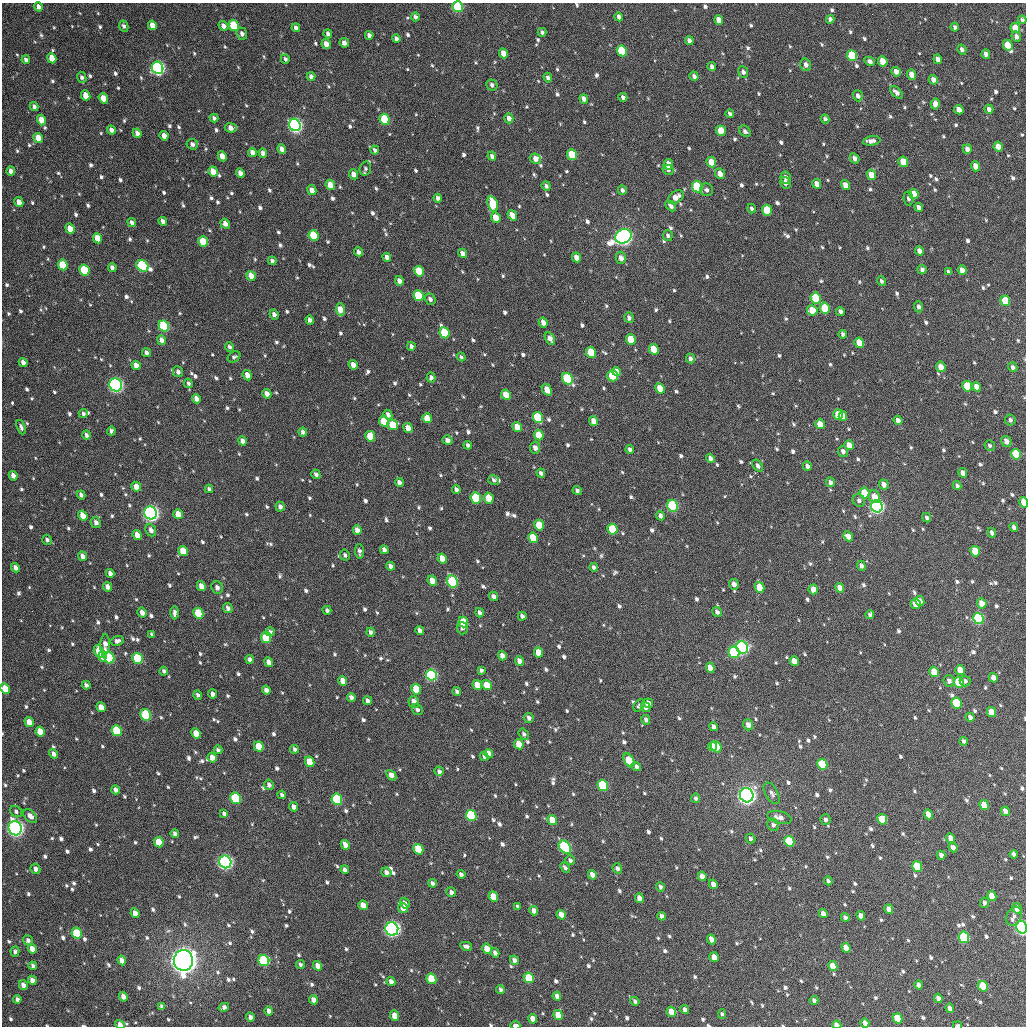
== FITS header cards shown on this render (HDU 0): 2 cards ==
NAXIS1  =                 1024
NAXIS2  =                 1024

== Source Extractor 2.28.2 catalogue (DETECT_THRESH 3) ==
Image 1024 x 1024 px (HDU 0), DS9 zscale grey, 1 PNG px = 1 image px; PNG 1028 x 1028 px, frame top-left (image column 1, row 1024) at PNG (2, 3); each listed source drawn as its Kron ellipse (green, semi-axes under 4 px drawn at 4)
Background 804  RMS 29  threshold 88.5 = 3 sigma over >= 5 px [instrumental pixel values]
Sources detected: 1031; of the 1031, the 500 brightest by FLUX_AUTO listed and drawn (531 fainter detections omitted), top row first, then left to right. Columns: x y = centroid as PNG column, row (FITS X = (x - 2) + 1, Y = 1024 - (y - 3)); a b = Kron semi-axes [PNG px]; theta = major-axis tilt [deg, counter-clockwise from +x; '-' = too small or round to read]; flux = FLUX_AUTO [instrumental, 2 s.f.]
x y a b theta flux
38 7 5 3 - 8.4e+03
458 7 5 5 - 1.3e+05
415 17 4 4 - 6.0e+03
619 17 4 4 - 8.6e+03
830 19 4 4 - 8.0e+03
719 20 5 4 - 2.1e+04
1022 20 4 3 - 5.3e+03
152 25 5 4 - 2.1e+04
234 25 5 5 - 1.1e+05
124 26 6 4 -63 5.4e+03
223 26 5 4 - 1.1e+04
955 27 4 4 - 6.1e+03
296 28 4 4 - 8.4e+03
1015 28 5 4 - 3.2e+04
542 32 4 4 - 5.7e+03
242 34 6 5 - 8.2e+03
328 34 4 4 - 8.0e+03
369 35 4 4 - 8.7e+03
1016 36 5 5 - 8.8e+03
396 39 4 4 - 7.7e+03
689 40 4 4 - 8.6e+03
344 43 5 4 - 1.0e+04
326 44 5 4 - 1.6e+04
1008 45 5 4 - 4.5e+04
962 50 5 4 - 7.9e+03
622 51 5 5 - 1.4e+05
503 53 5 4 - 2.1e+04
986 54 5 4 - 1.2e+04
852 56 5 5 - 1.4e+05
52 58 5 4 - 3.3e+04
285 59 5 4 - 5.1e+03
938 59 5 4 - 1.1e+04
26 60 4 4 - 6.6e+03
869 61 5 4 - 7.3e+03
883 61 5 4 - 3.1e+04
806 65 6 5 - 9.3e+03
712 67 4 4 - 6.9e+03
158 68 6 5 - 9.2e+05
743 72 6 5 - 8.3e+03
896 72 5 4 - 1.3e+04
912 75 5 4 - 2.4e+04
311 76 4 3 - 7.1e+03
694 76 5 4 - 7.7e+03
82 77 5 4 - 6.1e+03
548 78 5 4 - 6.3e+03
933 80 5 4 - 1.3e+04
492 85 6 5 - 6.3e+03
896 92 8 4 -43 1.0e+04
86 95 5 4 - 2.6e+04
858 96 6 5 - 8.3e+03
623 97 4 4 - 7.1e+03
103 98 5 4 - 3.0e+04
584 99 5 4 - 1.1e+04
935 104 6 4 84 1.1e+04
34 106 4 4 - 6.9e+03
989 109 4 4 - 7.9e+03
959 110 5 4 - 1.8e+04
730 114 4 3 - 6.4e+03
214 118 4 4 - 6.6e+03
509 118 5 4 - 1.0e+04
385 119 5 5 - 1.0e+05
825 119 4 4 - 5.8e+03
41 120 5 4 - 2.5e+04
295 125 6 5 - 8.1e+05
231 128 6 4 -7 1.2e+04
112 130 4 4 - 1.0e+04
721 131 5 4 - 5.0e+04
745 131 6 5 - 5.6e+03
137 133 5 4 - 1.1e+04
164 136 5 4 - 1.4e+04
38 138 5 4 - 2.8e+04
872 141 8 4 9 1.0e+04
192 144 6 5 - 8.2e+03
998 147 5 4 - 1.9e+04
282 149 5 4 - 9.4e+03
967 149 5 4 - 1.2e+04
375 150 4 3 - 5.6e+03
252 152 4 4 - 1.1e+04
263 153 4 4 - 9.1e+03
572 155 5 5 - 7.8e+04
222 156 5 4 - 2.0e+04
492 156 4 4 - 7.5e+03
855 158 5 4 - 9.3e+03
535 159 6 5 - 1.4e+04
711 162 5 4 - 3.0e+04
903 162 5 4 - 4.5e+04
668 164 5 4 - 2.7e+04
975 166 5 4 - 1.9e+04
365 169 7 5 73 5.4e+03
668 170 6 4 -28 7.6e+03
11 171 4 4 - 1.0e+04
213 171 5 4 - 2.6e+04
240 173 4 4 - 1.0e+04
354 174 5 4 - 1.4e+04
720 174 5 4 - 1.5e+04
871 175 5 4 - 3.0e+04
786 177 6 5 - 9.1e+03
785 183 6 5 - 1.1e+04
817 184 5 4 - 1.8e+04
330 185 5 4 - 2.8e+04
845 185 5 4 - 1.9e+04
546 186 5 4 - 5.8e+03
697 187 6 5 - 1.3e+05
312 190 5 4 - 1.3e+04
622 190 5 4 - 6.3e+03
706 190 6 6 - 6.3e+03
914 194 5 4 - 3.2e+04
676 197 8 6 32 2.0e+04
438 198 4 4 - 7.7e+03
908 199 7 5 -81 5.0e+03
19 202 5 4 - 2.0e+04
493 204 8 5 -73 9.5e+04
671 206 6 4 -46 7.5e+03
919 207 4 4 - 8.6e+03
752 209 5 4 - 5.3e+03
767 210 5 5 - 8.8e+04
512 215 5 4 - 2.4e+04
496 218 5 4 - 3.5e+04
163 221 4 4 - 1.0e+04
132 222 4 4 - 7.9e+03
225 224 5 4 - 1.2e+04
70 229 5 4 - 2.7e+04
314 235 5 5 - 9.4e+04
668 235 5 4 - 6.0e+03
624 236 8 7 - 1.1e+06
98 238 5 4 - 3.0e+04
203 241 5 4 - 6.7e+04
919 251 5 4 - 1.2e+04
358 252 4 4 - 1.0e+04
462 253 5 4 - 1.1e+04
387 257 4 4 - 9.3e+03
576 257 5 4 - 1.4e+04
621 258 6 5 - 1.1e+04
272 261 4 4 - 6.4e+03
63 265 5 4 - 7.3e+04
142 266 6 5 - 3.2e+05
112 267 4 4 - 7.3e+03
922 269 4 4 - 6.4e+03
84 270 5 5 - 1.5e+05
962 270 5 4 - 1.3e+04
419 271 5 5 - 8.1e+04
948 272 4 3 - 5.6e+03
251 276 5 4 - 2.0e+04
399 281 4 4 - 1.3e+04
881 281 5 4 - 5.6e+03
419 296 5 5 - 1.3e+05
816 298 5 5 - 1.1e+05
430 299 6 5 - 6.9e+03
1005 301 5 5 - 7.6e+04
919 307 5 4 - 6.7e+03
825 308 5 5 - 8.1e+04
340 310 6 4 -85 2.6e+04
812 310 5 5 - 4.1e+04
840 311 4 3 - 6.7e+03
274 315 5 4 - 7.6e+03
629 318 5 4 - 7.6e+03
310 320 4 4 - 7.1e+03
543 322 5 4 - 1.3e+04
164 326 6 5 - 2.5e+05
444 333 5 5 - 1.0e+05
843 334 4 3 - 5.4e+03
550 338 7 4 -61 1.4e+04
631 339 5 5 - 5.1e+04
162 340 5 4 - 1.2e+04
859 343 5 4 - 4.3e+04
411 346 4 4 - 6.1e+03
229 347 5 4 - 5.0e+03
654 349 5 4 - 5.4e+04
591 352 5 4 - 6.3e+04
146 353 4 3 - 6.9e+03
234 357 7 5 32 5.3e+03
461 357 4 4 - 5.0e+03
690 358 5 4 - 6.6e+03
23 363 5 4 - 1.0e+04
136 365 5 4 - 1.6e+04
353 365 5 4 - 1.4e+04
941 367 5 4 - 2.2e+04
1013 367 5 4 - 5.8e+03
178 372 5 5 - 8.4e+03
617 372 4 4 - 1.3e+04
247 375 5 4 - 1.6e+04
612 376 6 5 - 1.5e+05
431 378 5 4 - 6.6e+03
567 379 6 5 - 2.0e+05
188 383 5 4 - 5.3e+03
116 385 6 6 - 3.8e+05
967 386 5 5 - 9.9e+04
976 387 5 4 - 1.6e+04
660 388 5 4 - 4.0e+04
547 390 6 4 -55 2.7e+04
267 394 5 4 - 1.3e+04
506 395 5 4 - 4.4e+04
196 399 5 4 - 1.2e+04
83 414 4 4 - 5.1e+03
388 415 5 4 - 8.1e+03
838 415 5 5 - 4.3e+04
843 416 5 4 - 2.1e+04
538 417 6 5 - 1.2e+05
427 418 5 4 - 3.3e+04
898 420 5 4 - 1.0e+04
1010 420 6 5 - 6.1e+03
384 421 5 4 - 4.6e+04
594 421 5 4 - 2.2e+04
820 424 5 4 - 2.9e+04
393 425 5 5 - 5.7e+04
21 427 7 3 -68 6.1e+03
517 427 5 4 - 2.7e+04
408 428 5 4 - 1.9e+04
111 431 4 3 - 6.2e+03
303 432 4 4 - 6.8e+03
86 435 4 4 - 6.7e+03
539 435 5 4 - 4.5e+04
370 436 5 5 - 6.0e+04
447 440 5 4 - 1.0e+04
242 441 5 4 - 1.1e+04
1006 441 6 5 - 1.4e+04
468 445 4 3 - 5.6e+03
849 445 5 4 - 2.1e+04
990 446 5 5 - 5.3e+03
535 448 6 5 - 1.3e+04
630 449 4 4 - 7.0e+03
843 451 5 5 - 9.0e+03
1016 454 5 5 - 1.2e+05
710 458 5 4 - 9.2e+03
758 466 7 4 -54 5.7e+03
807 466 5 4 - 8.4e+03
541 473 4 4 - 7.6e+03
963 473 5 4 - 1.3e+04
316 474 5 4 - 7.0e+03
13 476 5 4 - 1.2e+04
494 480 5 5 - 5.7e+03
399 482 4 4 - 9.6e+03
830 482 5 4 - 8.1e+03
884 485 5 4 - 1.3e+04
957 486 4 4 - 5.7e+03
136 487 5 4 - 1.6e+04
209 489 4 4 - 5.6e+03
456 490 4 4 - 7.8e+03
577 490 4 4 - 5.1e+03
864 493 5 5 - 5.6e+04
81 495 4 4 - 6.8e+03
874 497 6 5 - 2.3e+04
476 498 5 5 - 1.1e+05
489 498 5 4 - 4.0e+04
859 500 7 6 - 7.2e+03
1024 502 5 4 - 3.7e+04
673 506 6 5 - 2.2e+05
877 506 6 5 - 7.9e+05
280 507 5 4 - 9.2e+03
151 513 6 6 - 7.6e+05
178 514 5 4 - 2.7e+04
660 515 5 4 - 6.8e+03
83 516 5 4 - 2.8e+04
927 518 5 4 - 5.1e+03
96 522 5 5 - 8.6e+03
539 525 5 5 - 7.4e+04
1014 527 5 4 - 6.9e+03
613 529 5 5 - 1.0e+05
151 530 6 5 - 1.0e+04
357 530 5 4 - 1.5e+04
992 533 5 4 - 7.8e+03
137 535 5 4 - 2.0e+04
848 536 5 4 - 1.6e+04
533 538 5 4 - 6.0e+04
47 540 5 4 - 6.0e+03
384 550 4 4 - 8.8e+03
183 551 5 4 - 5.0e+04
359 551 7 4 -85 7.0e+03
975 551 5 4 - 6.2e+04
345 555 5 4 - 5.9e+03
82 556 5 4 - 1.1e+04
442 558 5 4 - 2.5e+04
390 566 4 4 - 8.7e+03
861 566 5 4 - 7.3e+03
594 567 4 3 - 5.7e+03
16 568 5 4 - 9.2e+03
110 573 4 4 - 8.6e+03
432 581 5 4 - 2.7e+04
452 581 6 5 - 1.5e+05
734 584 5 4 - 1.2e+04
201 586 5 4 - 2.0e+04
108 587 5 4 - 1.1e+04
759 587 5 4 - 4.9e+04
217 588 6 5 - 8.8e+03
840 588 5 4 - 1.6e+04
813 589 5 4 - 1.5e+04
493 596 5 4 - 8.6e+03
920 601 5 4 - 1.5e+04
982 603 5 4 - 2.5e+04
916 604 5 4 - 3.4e+04
228 608 5 4 - 9.1e+03
327 610 4 4 - 5.4e+03
142 612 5 4 - 1.3e+04
717 612 5 4 - 7.2e+03
174 613 6 3 90 7.1e+03
198 613 5 5 - 7.7e+04
479 613 5 3 - 6.3e+03
870 615 4 4 - 5.0e+03
522 616 4 4 - 8.0e+03
978 619 6 5 - 4.2e+05
463 622 5 5 - 5.7e+04
462 628 6 5 - 5.9e+03
420 630 4 4 - 9.0e+03
270 632 4 4 - 5.2e+03
370 632 4 4 - 7.0e+03
152 634 4 3 - 6.0e+03
266 638 5 5 - 9.5e+04
117 641 6 5 - 8.9e+03
105 645 10 4 88 1.5e+04
742 647 6 5 - 4.7e+05
99 651 6 4 -75 3.1e+04
539 652 5 4 - 3.0e+04
734 652 6 5 - 1.4e+05
103 656 5 4 - 1.9e+04
502 656 5 4 - 1.4e+04
109 658 6 5 - 1.6e+05
137 658 5 5 - 1.1e+05
250 659 4 4 - 7.0e+03
519 661 5 4 - 1.2e+04
794 661 5 4 - 2.7e+04
269 662 5 4 - 1.5e+04
710 668 5 4 - 2.0e+04
481 670 4 3 - 5.4e+03
960 670 5 4 - 2.7e+04
164 671 4 3 - 5.3e+03
934 672 5 4 - 4.4e+04
431 675 6 5 - 3.8e+05
993 678 5 4 - 1.6e+04
343 681 5 4 - 1.8e+04
949 681 6 5 - 8.9e+03
965 681 5 5 - 6.0e+03
959 682 5 5 - 7.5e+04
86 685 4 4 - 7.2e+03
477 685 5 4 - 3.0e+04
487 685 5 4 - 3.5e+04
5 689 5 4 - 4.1e+04
416 689 5 4 - 5.6e+04
266 690 4 4 - 8.2e+03
457 691 4 3 - 5.5e+03
213 694 4 4 - 9.0e+03
198 695 4 4 - 6.1e+03
351 697 4 4 - 8.4e+03
367 701 4 4 - 8.9e+03
414 702 6 5 - 1.6e+04
648 703 5 4 - 1.1e+04
957 703 5 5 - 2.0e+05
639 706 7 5 52 5.5e+03
101 707 5 4 - 2.3e+04
645 707 5 4 - 1.2e+04
417 709 6 5 - 6.5e+03
992 712 5 4 - 3.3e+04
146 715 6 5 - 1.5e+05
970 717 4 4 - 7.8e+03
529 718 5 4 - 7.1e+03
646 720 5 4 - 6.6e+03
29 722 5 4 - 2.5e+04
748 725 6 5 - 1.2e+04
714 727 5 4 - 9.5e+03
117 731 5 5 - 1.1e+05
40 732 5 4 - 3.2e+04
196 733 5 4 - 2.7e+04
524 734 6 4 -52 5.7e+03
964 741 4 3 - 5.8e+03
519 744 5 4 - 3.2e+04
712 746 5 4 - 3.4e+04
259 747 5 4 - 5.0e+04
716 747 6 5 - 6.4e+04
294 749 4 3 - 5.1e+03
218 750 4 4 - 6.4e+03
54 754 5 4 - 8.3e+03
489 754 5 4 - 1.3e+04
484 756 4 3 - 5.3e+03
212 758 5 4 - 1.6e+04
629 760 7 5 -59 6.0e+04
310 762 5 4 - 4.2e+04
822 764 5 5 - 9.2e+04
636 767 5 4 - 6.6e+03
439 771 5 4 - 7.1e+03
391 775 6 4 -49 1.4e+04
269 785 5 4 - 7.9e+03
603 785 6 5 - 3.5e+05
116 790 4 4 - 8.3e+03
772 793 12 6 -60 8.4e+03
282 795 4 4 - 5.3e+03
747 795 7 6 - 1.3e+06
235 798 6 5 - 1.3e+05
695 798 4 4 - 5.2e+03
337 799 5 5 - 2.2e+05
984 805 5 4 - 3.9e+04
293 807 5 4 - 9.8e+03
16 811 6 5 - 5.8e+03
1005 811 5 4 - 1.5e+04
224 813 4 3 - 6.3e+03
928 814 5 4 - 1.9e+04
30 816 8 5 -44 1.4e+04
471 816 6 5 - 4.3e+05
780 817 12 6 -14 1.4e+04
882 819 5 4 - 9.1e+04
552 820 5 4 - 4.1e+04
825 820 5 5 - 6.6e+03
773 825 6 5 - 6.7e+03
15 828 7 6 - 6.2e+05
175 834 4 4 - 7.0e+03
950 838 5 4 - 1.8e+04
750 839 5 5 - 4.9e+03
789 841 5 5 - 1.0e+05
159 842 5 4 - 5.1e+04
345 845 5 4 - 1.2e+04
565 847 7 5 -48 2.3e+05
953 848 5 4 - 1.2e+04
418 849 5 4 - 9.3e+04
1014 854 4 4 - 7.9e+03
941 855 4 4 - 9.8e+03
570 860 5 4 - 5.3e+03
225 862 6 6 - 5.8e+05
565 867 6 4 -44 5.2e+03
917 867 5 5 - 1.4e+05
617 868 5 4 - 6.8e+03
35 869 5 4 - 8.2e+03
345 870 4 4 - 8.3e+03
386 872 5 4 - 8.8e+03
461 874 4 4 - 7.1e+03
592 875 5 4 - 1.5e+04
702 876 5 4 - 1.7e+04
828 881 4 3 - 5.6e+03
432 883 4 3 - 6.7e+03
713 884 5 4 - 1.4e+04
660 887 5 4 - 5.2e+03
451 892 5 4 - 7.0e+03
992 896 5 4 - 2.8e+04
493 897 5 4 - 3.9e+04
639 898 5 4 - 1.7e+04
405 903 5 4 - 7.7e+03
984 903 5 4 - 5.4e+03
363 905 5 4 - 2.2e+04
518 907 4 3 - 6.1e+03
403 908 5 4 - 1.9e+04
1017 908 5 4 - 2.3e+04
889 909 5 4 - 1.5e+04
534 911 5 4 - 1.4e+04
135 913 5 4 - 1.6e+04
823 914 5 4 - 1.3e+04
561 915 5 4 - 1.9e+04
662 916 4 4 - 1.0e+04
861 916 5 4 - 1.2e+04
1014 916 10 7 63 8.2e+03
845 917 4 3 - 5.3e+03
1022 927 6 5 - 5.9e+05
392 929 7 6 - 5.5e+05
77 933 5 5 - 8.8e+04
964 937 6 5 - 1.6e+05
711 939 5 4 - 1.5e+04
28 940 5 4 - 7.0e+03
466 946 6 4 -11 6.5e+03
846 948 5 4 - 2.3e+04
32 949 5 4 - 1.6e+04
487 949 5 4 - 3.4e+04
15 952 5 4 - 5.7e+03
495 953 5 4 - 8.4e+03
714 957 5 4 - 1.9e+04
122 960 5 4 - 1.5e+04
183 960 10 9 - 2.3e+06
264 960 6 5 - 2.2e+05
514 960 5 4 - 8.6e+03
300 965 5 4 - 5.0e+03
33 966 4 3 - 5.5e+03
318 966 5 4 - 1.9e+04
833 966 5 4 - 3.7e+04
529 978 5 5 - 6.9e+04
431 979 5 4 - 8.7e+04
32 980 5 4 - 1.3e+04
391 982 4 4 - 9.0e+03
23 985 5 4 - 1.2e+04
919 985 4 4 - 9.8e+03
983 986 5 5 - 7.4e+04
500 990 4 3 - 5.3e+03
557 996 4 4 - 1.0e+04
123 997 5 4 - 1.2e+04
938 998 4 4 - 1.2e+04
17 999 4 3 - 6.5e+03
313 1000 4 4 - 1.2e+04
814 1000 4 4 - 6.6e+03
635 1001 5 4 - 5.3e+03
162 1006 4 3 - 6.0e+03
224 1007 5 4 - 9.5e+03
950 1008 5 4 - 1.2e+04
685 1009 4 3 - 8.4e+03
269 1011 4 4 - 1.2e+04
671 1012 5 4 - 3.5e+04
722 1014 5 4 - 5.3e+03
558 1015 5 4 - 4.2e+04
395 1016 5 4 - 2.8e+04
250 1017 4 4 - 9.0e+03
898 1018 5 4 - 7.6e+04
533 1019 5 4 - 1.7e+04
865 1023 5 4 - 1.2e+04
120 1025 5 4 - 1.6e+04
515 1025 5 3 - 1.4e+04
837 1025 4 3 - 2.1e+04
957 1025 4 2 - 6.2e+03
At the frame edge (FLAGS 8, measured only in part): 9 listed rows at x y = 458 7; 1024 502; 5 689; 1022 927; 865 1023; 120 1025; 515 1025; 837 1025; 957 1025
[531 fainter detections neither listed nor drawn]

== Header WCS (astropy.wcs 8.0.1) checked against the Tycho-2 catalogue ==
Header WCS as astropy/WCSLIB reads it (applying the file's SIP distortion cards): RA---TAN-SIP/DEC--TAN-SIP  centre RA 02:41:26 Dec +14:12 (40.36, +14.21 deg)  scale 8.67 arcsec/px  FOV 148.0' x 148.0'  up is +178 deg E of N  parity flipped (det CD > 0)
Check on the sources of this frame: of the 60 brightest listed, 60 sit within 13.0 arcsec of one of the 169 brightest Tycho-2 stars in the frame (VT <= 12.54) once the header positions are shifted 1.54 arcsec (0.08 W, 1.54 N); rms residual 4.42 arcsec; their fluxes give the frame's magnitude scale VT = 22.86 - 2.5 log10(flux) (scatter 0.22 mag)
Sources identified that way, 151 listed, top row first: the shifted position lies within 13.0 arcsec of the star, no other Tycho-2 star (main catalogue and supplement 1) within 26.0 arcsec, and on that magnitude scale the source's flux lands within +1.5 / -3 mag of the star's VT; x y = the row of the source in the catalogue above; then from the Tycho-2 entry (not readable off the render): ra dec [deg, ICRS J2000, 3 dp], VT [Tycho-2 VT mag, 2 dp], TYC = Tycho-2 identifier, HIP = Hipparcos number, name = IAU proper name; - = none
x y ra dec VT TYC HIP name
458 7 40.546 +12.991 9.94 645-777-1 - -
234 25 41.097 +13.056 10.16 646-66-1 - -
1008 45 39.184 +13.028 10.98 645-736-1 - -
622 51 40.137 +13.081 10.20 645-669-1 - -
503 53 40.429 +13.099 11.82 645-261-1 - -
852 56 39.567 +13.069 10.21 645-578-1 - -
883 61 39.491 +13.080 11.44 645-1265-1 - -
158 68 41.282 +13.165 8.19 646-371-1 12844 -
912 75 39.418 +13.109 11.56 645-1129-1 - -
896 92 39.452 +13.154 12.52 645-573-1 - -
86 95 41.456 +13.238 11.47 646-234-1 - -
103 98 41.413 +13.244 11.83 646-521-1 - -
385 119 40.716 +13.268 10.17 645-1245-1 - -
295 125 40.937 +13.290 8.25 646-92-1 12738 -
721 131 39.883 +13.264 11.41 645-1191-1 - -
572 155 40.249 +13.336 10.56 645-1184-1 - -
535 159 40.339 +13.349 12.31 645-686-1 - -
711 162 39.904 +13.340 11.33 645-684-1 - -
903 162 39.429 +13.319 11.11 645-158-1 - -
668 164 40.009 +13.349 11.35 645-694-1 - -
871 175 39.506 +13.354 11.61 645-940-1 - -
330 185 40.842 +13.433 11.68 645-1016-1 12710 -
697 187 39.937 +13.401 9.95 645-986-1 - -
914 194 39.399 +13.396 11.68 645-1005-1 - -
493 204 40.440 +13.463 10.35 645-1043-1 - -
767 210 39.761 +13.450 10.78 645-223-1 - -
512 215 40.390 +13.488 12.07 645-1157-1 - -
496 218 40.432 +13.495 11.67 645-914-1 - -
314 235 40.881 +13.555 10.34 646-228-1 - -
624 236 40.113 +13.527 7.65 645-231-1 12461 -
203 241 41.154 +13.579 10.92 646-26-1 - -
63 265 41.499 +13.648 10.65 646-330-1 - -
142 266 41.303 +13.643 9.34 646-778-1 - -
84 270 41.445 +13.659 10.22 646-1016-1 - -
419 271 40.617 +13.632 10.56 645-730-1 - -
419 296 40.615 +13.690 10.20 645-591-1 - -
816 298 39.631 +13.656 10.34 645-742-1 - -
1005 301 39.162 +13.643 10.42 645-441-1 - -
825 308 39.607 +13.680 10.69 645-713-1 - -
812 310 39.638 +13.686 11.23 645-419-1 - -
164 326 41.244 +13.786 9.48 646-4-1 - -
444 333 40.547 +13.777 10.36 645-288-1 - -
550 338 40.286 +13.779 11.78 645-1026-1 - -
631 339 40.085 +13.774 11.03 645-771-1 - -
859 343 39.518 +13.759 11.04 645-1046-1 - -
591 352 40.182 +13.810 11.09 645-179-1 - -
941 367 39.314 +13.809 11.81 645-580-1 - -
612 376 40.127 +13.864 10.47 645-82-1 - -
567 379 40.238 +13.875 9.89 645-2-1 - -
116 385 41.358 +13.932 8.44 646-692-1 12869 -
967 386 39.246 +13.853 10.72 645-6-1 - -
660 388 40.007 +13.890 12.03 645-60-1 - -
838 415 39.563 +13.935 11.11 645-1058-1 - -
843 416 39.551 +13.938 11.83 645-729-1 - -
538 417 40.307 +13.972 10.50 645-1001-1 - -
427 418 40.582 +13.984 11.30 645-618-1 - -
384 421 40.689 +13.995 11.34 645-346-1 - -
594 421 40.168 +13.975 12.54 645-567-1 - -
820 424 39.607 +13.960 11.56 645-362-1 - -
393 425 40.667 +14.004 11.61 645-447-1 - -
517 427 40.358 +13.996 11.51 645-392-1 - -
539 435 40.303 +14.014 10.93 645-315-1 - -
370 436 40.721 +14.033 10.71 645-531-1 - -
849 445 39.532 +14.007 11.61 645-75-1 - -
1016 454 39.117 +14.011 10.52 645-563-1 - -
864 493 39.489 +14.121 11.07 645-1030-1 - -
874 497 39.464 +14.128 11.77 645-80-1 - -
476 498 40.453 +14.171 10.30 645-656-1 - -
489 498 40.421 +14.171 11.02 645-185-1 - -
1024 502 39.092 +14.126 10.78 645-134-1 - -
673 506 39.964 +14.171 9.36 645-476-1 - -
877 506 39.457 +14.151 8.12 645-565-1 12258 -
151 513 41.260 +14.238 7.95 646-51-1 12838 -
178 514 41.191 +14.238 11.40 646-13-1 - -
83 516 41.427 +14.250 11.51 646-704-1 - -
539 525 40.293 +14.231 11.30 645-497-1 - -
613 529 40.111 +14.233 10.49 645-1102-1 - -
357 530 40.745 +14.260 12.20 645-126-1 - -
137 535 41.291 +14.292 11.39 646-324-1 - -
533 538 40.308 +14.262 10.93 645-128-1 - -
183 551 41.176 +14.326 11.43 646-78-1 - -
975 551 39.208 +14.249 10.98 645-832-1 - -
432 581 40.553 +14.375 11.32 645-209-1 - -
452 581 40.503 +14.375 9.65 645-107-1 - -
201 586 41.127 +14.409 12.02 646-18-1 - -
759 587 39.740 +14.359 11.15 645-45-1 - -
920 601 39.340 +14.375 11.70 645-102-1 - -
982 603 39.186 +14.374 11.99 645-649-1 - -
198 613 41.132 +14.475 10.46 646-12-1 - -
978 619 39.193 +14.411 9.23 645-22-1 - -
463 622 40.472 +14.471 10.76 645-313-1 - -
266 638 40.961 +14.527 10.42 646-108-1 - -
99 651 41.377 +14.574 11.71 646-1008-1 - -
539 652 40.282 +14.537 11.52 645-119-1 - -
734 652 39.796 +14.517 9.73 645-703-1 - -
109 658 41.350 +14.589 9.85 646-530-1 - -
137 658 41.279 +14.588 10.02 646-191-1 - -
250 659 41.000 +14.581 12.38 646-47-1 - -
960 670 39.232 +14.537 11.72 645-474-1 - -
934 672 39.296 +14.544 11.31 645-438-1 - -
431 675 40.547 +14.602 9.08 645-867-1 12616 -
959 682 39.234 +14.566 10.39 645-217-1 - -
477 685 40.432 +14.621 11.36 645-696-1 - -
487 685 40.408 +14.621 11.51 645-159-1 - -
5 689 41.606 +14.672 10.88 646-414-1 - -
416 689 40.583 +14.638 11.02 645-1116-1 - -
414 702 40.587 +14.669 12.10 645-178-1 - -
992 712 39.149 +14.634 11.81 645-1132-1 - -
146 715 41.254 +14.724 9.83 646-21-1 - -
29 722 41.543 +14.751 11.82 646-413-1 - -
117 731 41.324 +14.764 10.02 646-471-1 - -
40 732 41.515 +14.773 11.30 646-593-1 - -
259 747 40.970 +14.790 10.91 646-54-1 - -
716 747 39.831 +14.747 10.99 645-170-1 - -
629 760 40.048 +14.787 11.06 645-469-1 - -
310 762 40.841 +14.822 11.24 645-623-1 - -
822 764 39.565 +14.778 10.20 645-95-1 - -
603 785 40.109 +14.851 10.26 645-24-1 - -
235 798 41.022 +14.917 9.81 646-202-1 - -
337 799 40.770 +14.910 9.63 645-13-1 - -
984 805 39.157 +14.859 11.31 645-549-1 - -
928 814 39.295 +14.887 12.15 645-277-1 - -
471 816 40.434 +14.937 9.89 645-504-1 - -
882 819 39.409 +14.904 10.59 645-269-1 - -
552 820 40.231 +14.940 11.30 645-211-1 - -
15 828 41.569 +15.008 7.89 1223-1746-1 12928 -
950 838 39.237 +14.942 12.01 645-241-1 - -
789 841 39.638 +14.967 10.35 645-765-1 - -
159 842 41.210 +15.029 11.42 1223-1615-1 - -
418 849 40.562 +15.023 10.66 1223-1555-1 - -
225 862 41.042 +15.071 8.19 1223-1618-1 12773 -
917 867 39.317 +15.014 10.17 1216-1721-1 - -
493 897 40.370 +15.130 11.40 1223-1624-1 - -
363 905 40.694 +15.163 12.08 1223-1626-1 - -
1022 927 39.050 +15.149 8.52 1216-1631-1 12125 -
392 929 40.620 +15.217 8.01 1223-1617-1 12646 -
77 933 41.406 +15.255 10.10 1223-1732-1 - -
964 937 39.192 +15.179 9.66 1216-1662-1 - -
32 949 41.516 +15.296 12.19 1223-1731-1 - -
487 949 40.381 +15.256 11.50 1223-1574-1 - -
183 960 41.137 +15.312 5.77 1223-1646-1 12803 -
264 960 40.937 +15.304 9.25 1223-1566-1 - -
833 966 39.517 +15.263 11.10 1216-1408-1 - -
529 978 40.274 +15.322 10.51 1223-1599-1 - -
431 979 40.517 +15.333 10.85 1223-1558-1 - -
983 986 39.140 +15.294 10.48 1216-1418-1 - -
123 997 41.284 +15.404 12.48 1223-688-1 - -
671 1012 39.915 +15.389 11.42 1216-1493-1 - -
898 1018 39.349 +15.381 10.83 1216-1467-1 - -
120 1025 41.290 +15.472 11.90 1223-1012-1 - -
837 1025 39.500 +15.405 11.74 1216-1495-1 - -